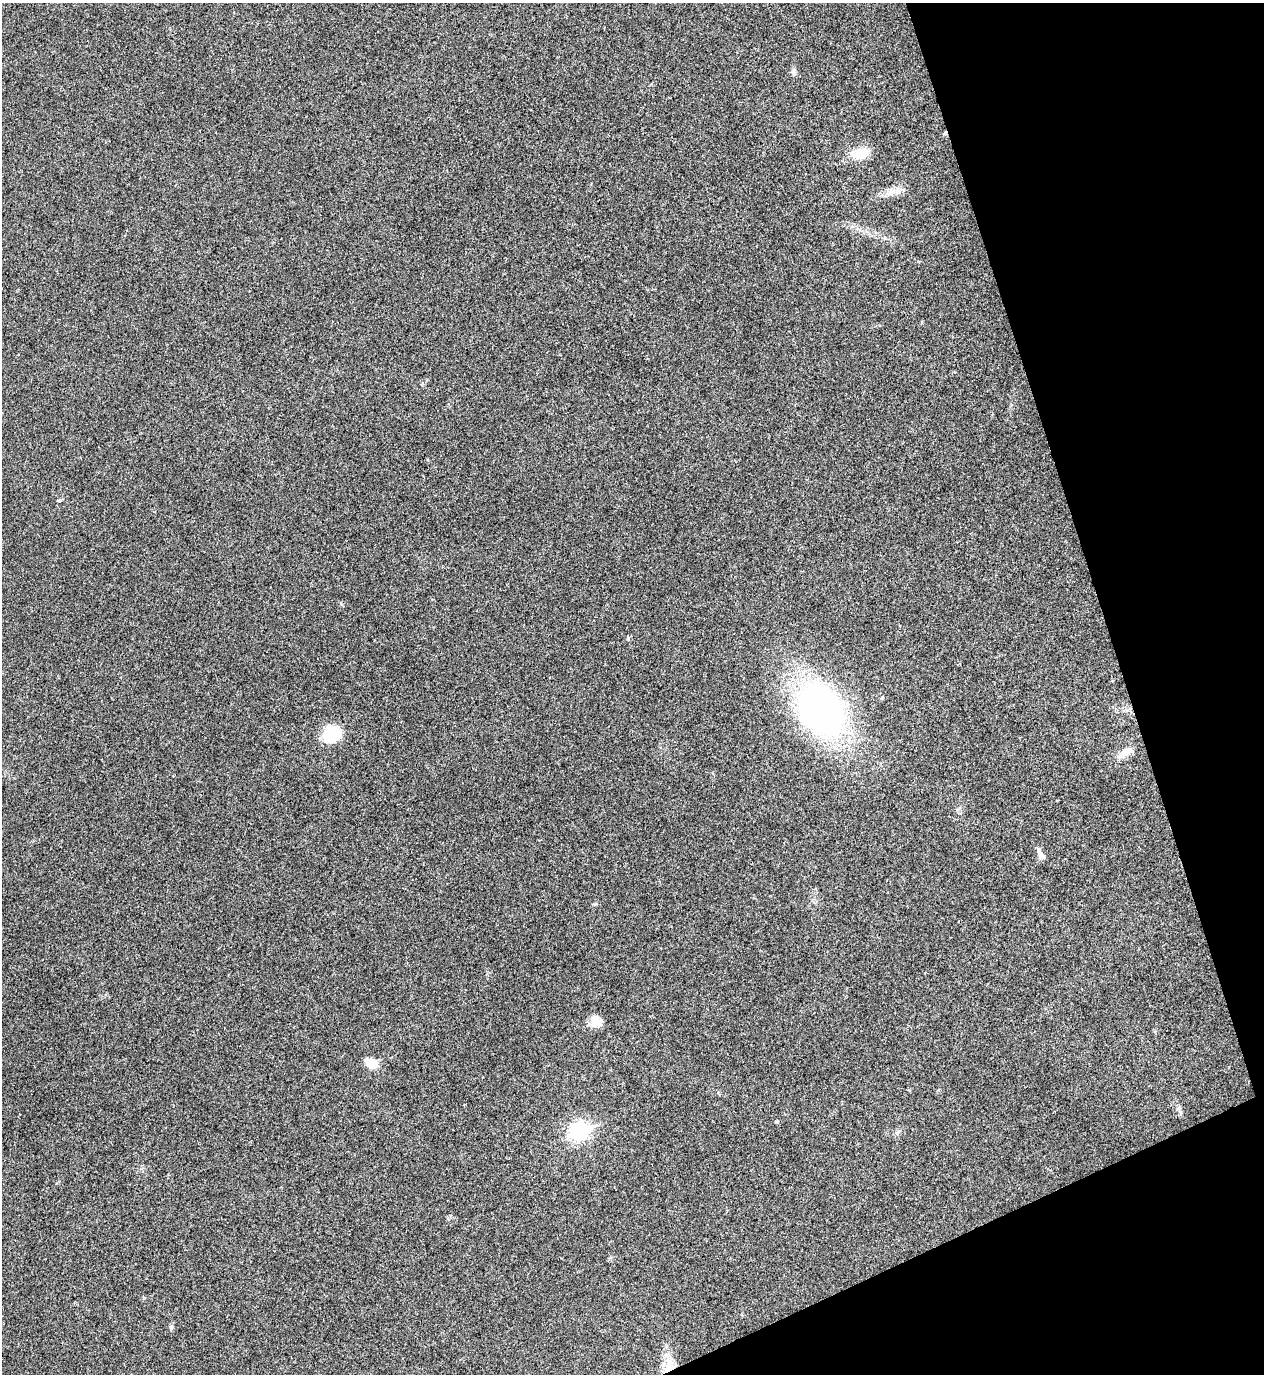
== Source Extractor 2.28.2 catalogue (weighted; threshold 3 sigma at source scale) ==
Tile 12 of 4 x 4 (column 4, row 3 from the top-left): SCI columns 3940-5201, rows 1377-2748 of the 5482 x 5493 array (HDU 1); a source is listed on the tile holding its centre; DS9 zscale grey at full resolution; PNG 1266 x 1376 px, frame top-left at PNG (2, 3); no overlay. Shown black and unused: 16% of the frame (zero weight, under 3 of 4 exposures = <1% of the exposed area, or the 3 px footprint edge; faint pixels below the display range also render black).
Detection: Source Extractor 2.28.2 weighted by HDU 2 'WHT'; one run over the whole footprint, this tile lists its part. Background 0.0203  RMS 0.0049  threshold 0.0222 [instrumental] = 3 sigma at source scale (4.5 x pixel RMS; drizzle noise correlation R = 1.50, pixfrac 1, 0.05/0.05 arcsec/px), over >= 5 px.
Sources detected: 14; all 14 listed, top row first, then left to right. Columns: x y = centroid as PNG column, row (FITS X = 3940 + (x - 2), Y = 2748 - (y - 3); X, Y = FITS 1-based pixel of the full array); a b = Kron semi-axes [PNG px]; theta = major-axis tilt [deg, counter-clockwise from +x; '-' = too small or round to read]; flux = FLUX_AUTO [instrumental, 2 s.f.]
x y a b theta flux
793 72 10 6 -74 1.4
860 154 22 14 15 8.5
891 192 12 8 33 3.2
59 500 6 4 28 0.6
821 710 38 26 -52 250
332 735 19 17 20 16
1125 753 21 8 29 5.2
1041 855 16 6 -58 2.4
596 1021 16 11 -34 5
371 1063 11 8 -22 9.1
777 1121 6 3 20 0.44
579 1131 9 7 22 150
171 1327 7 5 74 0.97
669 1366 19 13 72 7.9
Overlapping masked pixels (flux is a lower limit): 1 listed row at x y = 669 1366
Unlisted compact peaks at least as high as the median listed source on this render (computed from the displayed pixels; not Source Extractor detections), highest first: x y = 144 1298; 898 1131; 595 904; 882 698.